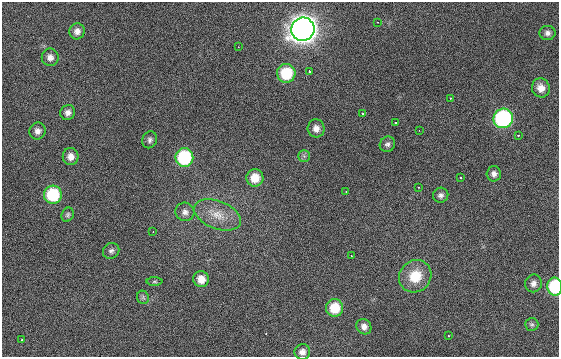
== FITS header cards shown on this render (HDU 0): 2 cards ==
NAXIS1  =                  557 / # of pixels/row
NAXIS2  =                  355 / # of rows in frame

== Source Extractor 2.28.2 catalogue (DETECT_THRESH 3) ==
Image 557 x 355 px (HDU 0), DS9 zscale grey, 1 PNG px = 1 image px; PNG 561 x 359 px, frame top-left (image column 1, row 355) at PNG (2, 2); each listed source drawn as its Kron ellipse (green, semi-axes under 4 px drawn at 4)
Background 50.3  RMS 3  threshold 8.94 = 3 sigma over >= 5 px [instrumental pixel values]
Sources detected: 48; all 48 listed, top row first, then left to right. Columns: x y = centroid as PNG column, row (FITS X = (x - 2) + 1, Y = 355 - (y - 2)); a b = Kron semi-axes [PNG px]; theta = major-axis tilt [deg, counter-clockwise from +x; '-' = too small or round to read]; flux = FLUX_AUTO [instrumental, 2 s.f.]
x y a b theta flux
377 22 3 2 - 190
303 29 12 11 - 270000
77 31 8 7 - 1100
547 33 8 7 - 740
238 47 2 2 - 170
50 57 9 8 - 1100
309 72 4 3 - 970
286 73 9 9 - 8800
541 88 10 9 - 1800
450 98 3 2 - 260
68 113 8 7 - 900
363 114 3 2 - 310
503 118 10 9 - 32000
395 122 3 3 - 440
316 128 9 8 - 1300
419 130 2 2 - 120
37 131 8 8 - 990
518 135 3 3 - 610
150 140 8 7 - 620
387 144 8 7 - 620
304 156 6 6 - 420
71 157 8 8 - 1400
184 157 9 9 - 16000
494 174 7 7 - 850
460 177 3 3 - 440
255 178 9 8 - 3300
418 187 3 2 - 240
346 192 3 2 - 520
53 195 9 9 - 11000
441 195 8 7 - 720
185 212 9 9 - 1000
68 215 7 6 - 400
218 215 25 14 -21 3900
153 232 3 2 - 200
111 251 8 7 - 620
351 255 3 2 - 130
415 276 17 15 45 5300
201 279 8 7 - 2200
154 282 8 4 0 290
533 283 9 8 - 990
555 287 9 7 -89 13000
143 297 7 6 - 380
335 308 9 8 - 5200
532 324 7 6 - 390
364 327 8 7 - 1100
448 336 3 3 - 220
22 339 3 2 - 240
302 352 8 7 - 1000
At the frame edge (FLAGS 8, measured only in part): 1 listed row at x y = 555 287